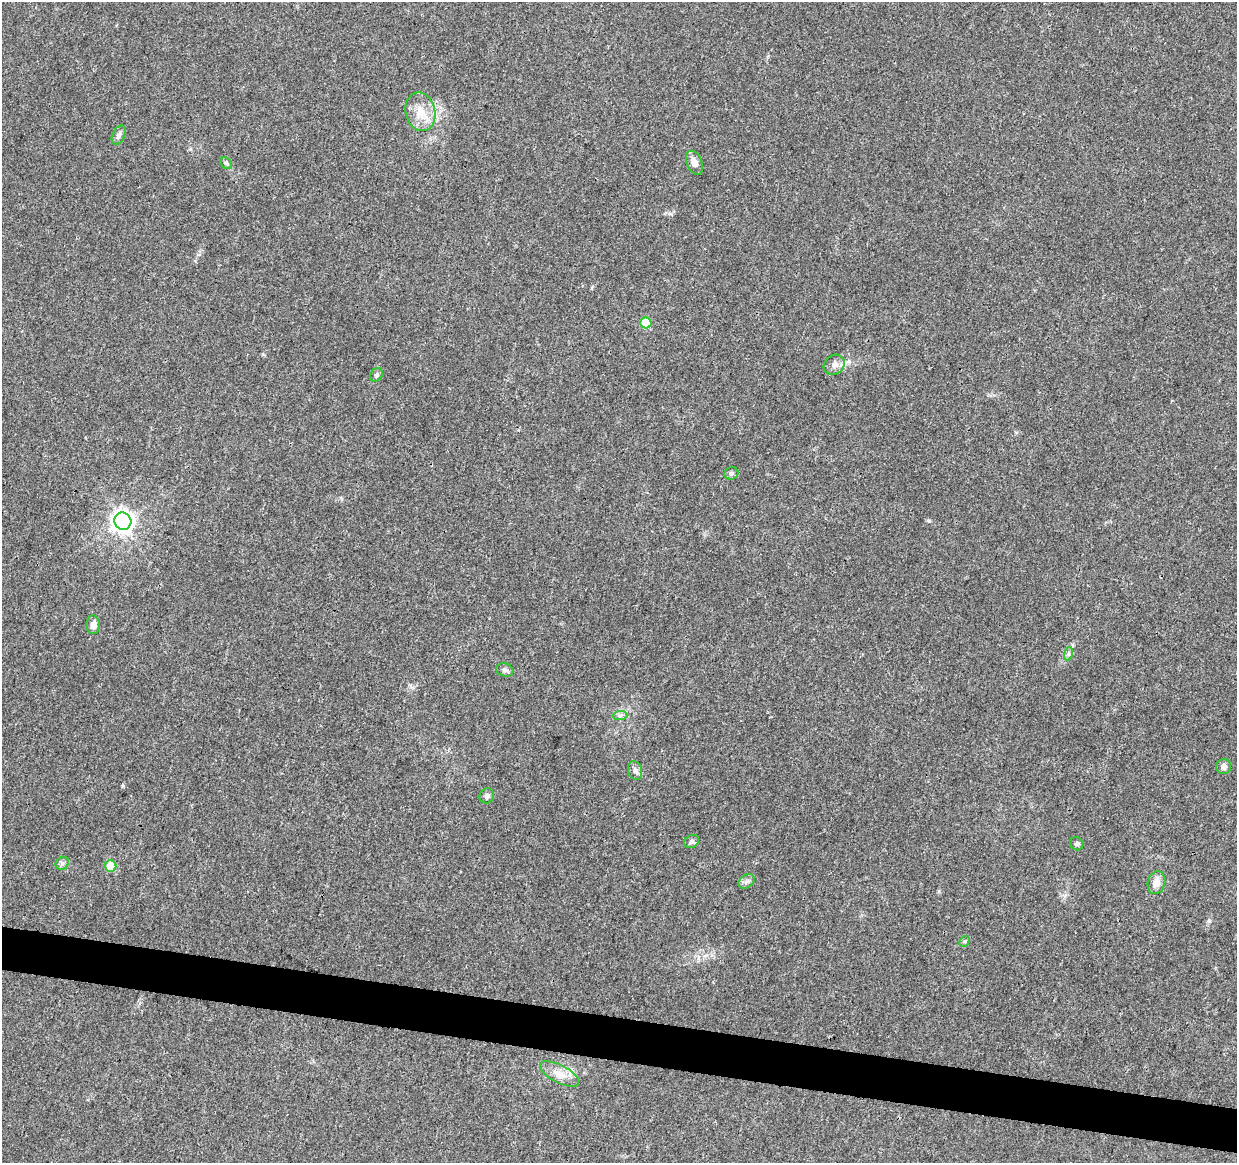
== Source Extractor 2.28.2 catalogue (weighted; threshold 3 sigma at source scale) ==
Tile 6 of 4 x 4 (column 2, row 2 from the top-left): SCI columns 1237-2471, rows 2547-3707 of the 4953 x 5153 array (HDU 1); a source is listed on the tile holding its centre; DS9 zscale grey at full resolution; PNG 1239 x 1165 px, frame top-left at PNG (2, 2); each listed source drawn as its Kron ellipse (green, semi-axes under 4 px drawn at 4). Shown black and unused: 4% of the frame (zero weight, under 3 of 4 exposures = <1% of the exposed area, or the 3 px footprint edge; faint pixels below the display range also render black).
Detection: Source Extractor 2.28.2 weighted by HDU 2 'WHT'; one run over the whole footprint, this tile lists its part. Background 0.0224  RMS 0.0028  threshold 0.0127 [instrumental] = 3 sigma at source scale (4.5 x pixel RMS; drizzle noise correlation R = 1.50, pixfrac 1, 0.0396/0.0396 arcsec/px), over >= 5 px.
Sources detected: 24; all 24 listed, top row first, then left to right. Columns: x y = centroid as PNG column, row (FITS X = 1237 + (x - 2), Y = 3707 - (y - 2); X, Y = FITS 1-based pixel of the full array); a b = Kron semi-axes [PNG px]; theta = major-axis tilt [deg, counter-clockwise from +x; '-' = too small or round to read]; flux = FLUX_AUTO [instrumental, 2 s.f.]
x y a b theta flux
420 112 19 15 -77 5.5
119 135 10 6 65 0.93
226 163 6 5 - 0.52
694 163 12 7 -67 2
646 323 5 5 - 7.9
834 365 11 9 37 1.5
376 375 7 5 51 0.61
731 473 7 6 - 0.59
123 521 9 8 - 190
93 625 9 6 -86 1.8
1068 654 7 4 72 0.55
505 670 9 6 -16 0.85
620 715 7 4 2 0.66
1224 766 8 7 - 1.2
635 770 9 7 -75 1
487 796 8 7 - 0.94
692 841 8 6 32 0.9
1077 844 7 6 - 0.61
62 863 7 6 - 0.74
111 866 5 5 - 8.5
746 881 9 6 33 0.91
1157 883 11 8 73 2.7
965 941 6 4 44 0.43
559 1074 21 9 -27 3.3
Unlisted compact peaks at least as high as the median listed source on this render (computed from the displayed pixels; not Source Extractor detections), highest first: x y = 929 521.